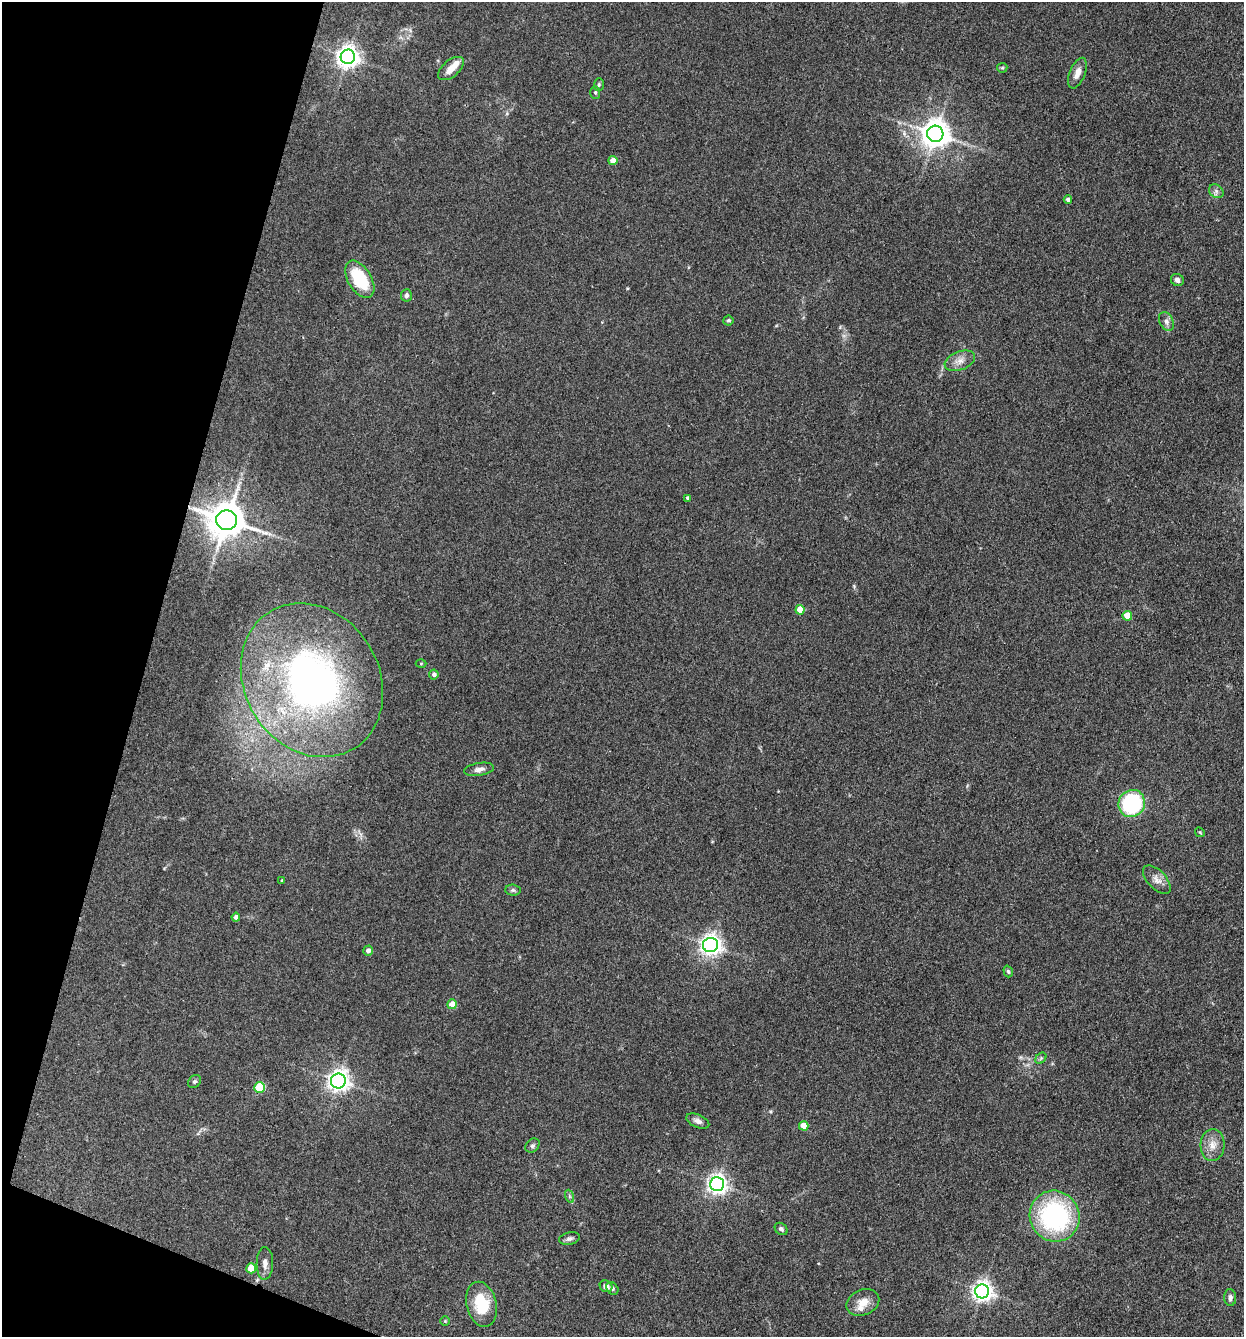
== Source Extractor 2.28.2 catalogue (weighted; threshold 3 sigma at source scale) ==
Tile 9 of 4 x 4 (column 1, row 3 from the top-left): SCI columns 261-1502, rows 1337-2671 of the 5357 x 5342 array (HDU 1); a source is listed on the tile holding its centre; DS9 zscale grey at full resolution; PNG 1246 x 1339 px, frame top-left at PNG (2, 2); each listed source drawn as its Kron ellipse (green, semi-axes under 4 px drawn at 4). Shown black and unused: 13% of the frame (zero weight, under 3 of 4 exposures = <1% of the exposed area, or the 3 px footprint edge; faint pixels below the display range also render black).
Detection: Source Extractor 2.28.2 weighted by HDU 2 'WHT'; one run over the whole footprint, this tile lists its part. Background 0.132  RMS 0.0068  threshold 0.0305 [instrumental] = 3 sigma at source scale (4.5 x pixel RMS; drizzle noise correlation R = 1.50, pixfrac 1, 0.05/0.05 arcsec/px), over >= 5 px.
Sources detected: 59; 3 inside a brighter listed object's ellipse — not listed separately; the other 56 listed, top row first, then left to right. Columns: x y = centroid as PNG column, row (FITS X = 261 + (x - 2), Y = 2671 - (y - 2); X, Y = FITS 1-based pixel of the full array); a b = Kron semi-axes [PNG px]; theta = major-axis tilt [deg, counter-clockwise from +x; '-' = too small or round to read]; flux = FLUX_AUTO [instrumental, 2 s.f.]
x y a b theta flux
348 57 7 7 - 500
1002 68 5 5 - 0.85
451 69 15 8 40 7
1077 73 16 7 68 5.8
599 85 6 5 - 1.2
595 92 6 5 - 1
935 134 8 8 - 920
613 161 4 4 - 8.2
1216 191 8 6 -38 2.3
1068 199 4 4 - 2
360 279 20 11 -59 35
1177 280 7 6 - 2.5
406 295 6 5 - 1.8
728 320 5 5 - 1.1
1166 321 10 7 -64 2.7
960 361 16 9 21 5.6
688 498 4 3 - 1.4
227 520 10 9 - 1800
800 610 5 4 - 16
1127 616 5 4 - 13
421 663 5 3 - 0.64
434 675 5 5 - 2.2
312 680 80 67 -58 280
479 769 15 6 9 3.3
1132 803 14 13 - 61
1200 832 5 4 - 0.78
282 880 4 3 - 0.49
1157 880 17 9 -47 5.2
513 890 8 5 -2 1.4
236 917 4 4 - 2.3
710 945 7 7 - 400
368 951 5 4 - 2.9
1008 971 6 4 -72 1
452 1004 5 5 - 9.2
1041 1058 6 4 47 1.1
194 1081 7 5 42 1.4
338 1081 7 7 - 440
259 1087 5 5 - 37
698 1121 12 6 -23 3.3
804 1126 5 4 - 11
1212 1145 16 12 85 7.4
532 1146 8 6 43 1.6
717 1184 7 7 - 340
569 1196 7 4 -71 1.2
1055 1216 26 24 -59 98
781 1229 7 5 -42 1.7
569 1238 10 6 13 2.3
265 1263 16 8 88 4.2
251 1268 5 5 - 15
606 1286 6 5 - 3.9
612 1288 7 5 -51 1.5
982 1291 7 7 - 380
1230 1298 8 6 -87 2.5
863 1302 17 12 24 8.6
482 1304 23 15 -76 26
445 1321 5 5 - 0.79
Overlapping masked pixels (flux is a lower limit): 1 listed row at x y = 227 520